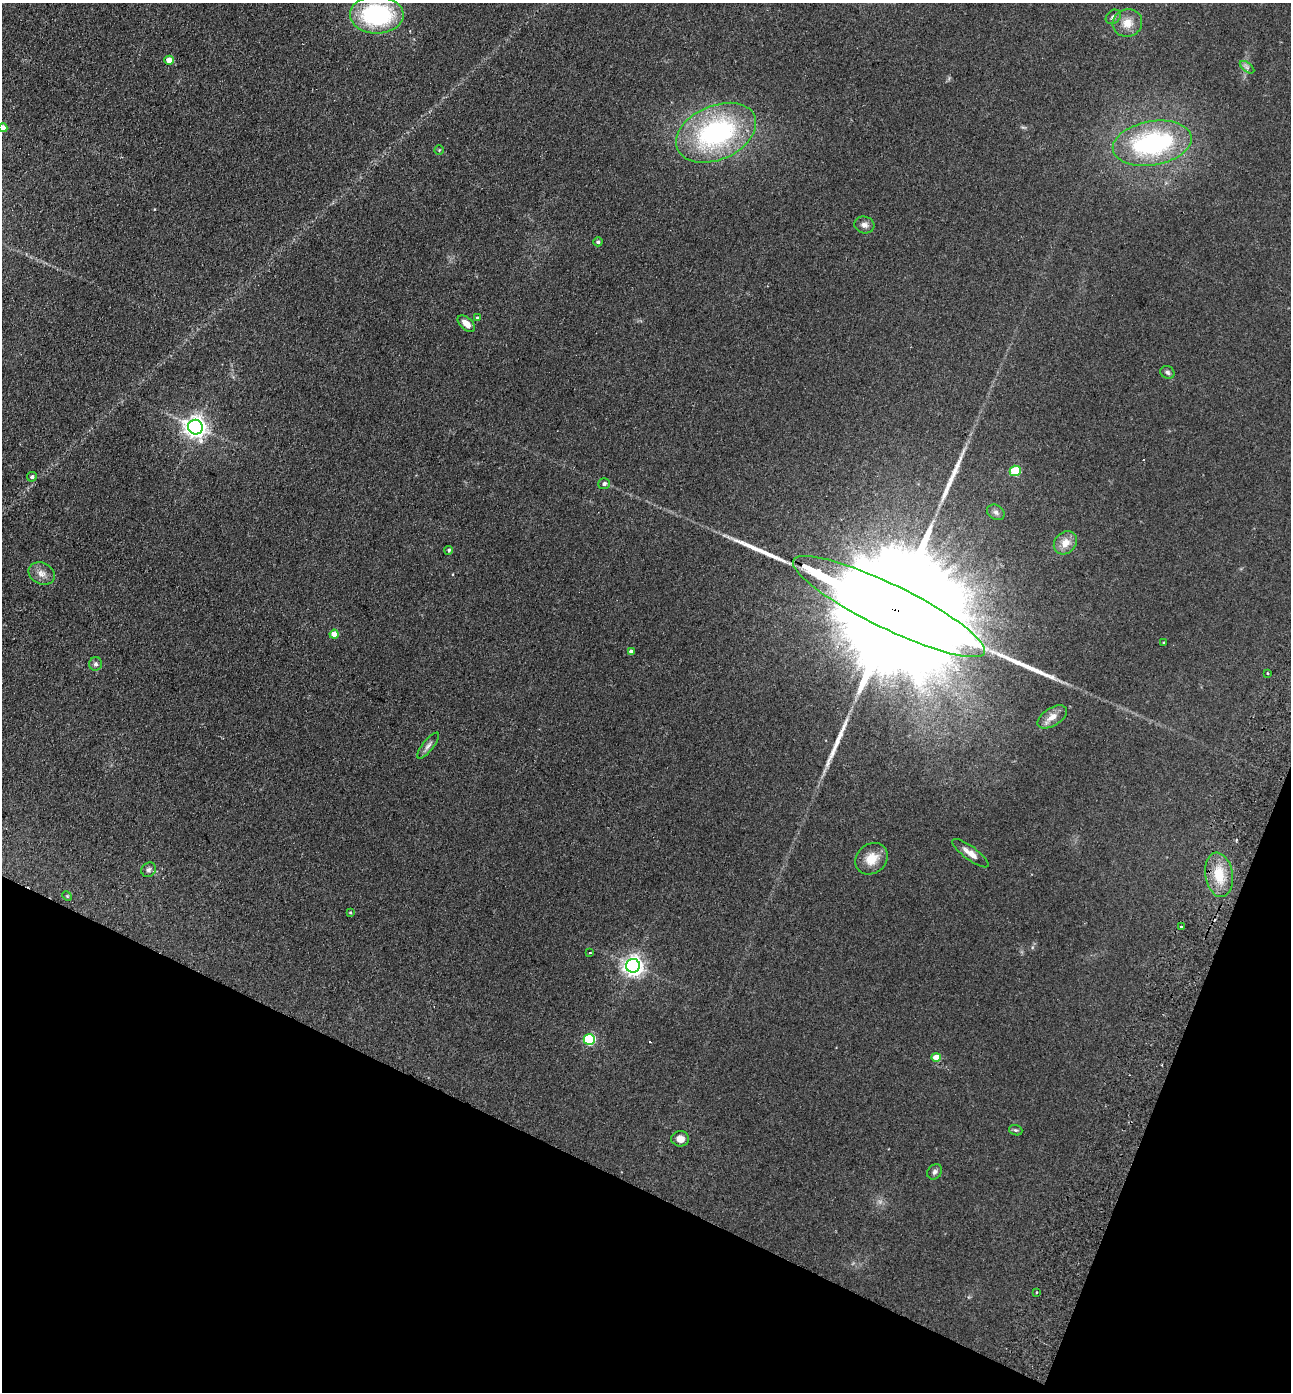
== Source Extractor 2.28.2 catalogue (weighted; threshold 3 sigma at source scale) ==
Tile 15 of 4 x 4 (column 3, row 4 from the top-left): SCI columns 2904-4192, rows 27-1416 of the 5675 x 5610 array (HDU 1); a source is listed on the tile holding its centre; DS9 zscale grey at full resolution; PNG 1293 x 1394 px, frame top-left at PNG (2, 3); each listed source drawn as its Kron ellipse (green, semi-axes under 4 px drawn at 4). Shown black and unused: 20% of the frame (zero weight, under 2 of 3 exposures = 3% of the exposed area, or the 3 px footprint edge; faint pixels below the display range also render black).
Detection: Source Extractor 2.28.2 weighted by HDU 2 'WHT'; one run over the whole footprint, this tile lists its part. Background 0.132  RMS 0.011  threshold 0.0513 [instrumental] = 3 sigma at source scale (4.5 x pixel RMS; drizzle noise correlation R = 1.50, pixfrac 1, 0.05/0.05 arcsec/px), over >= 5 px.
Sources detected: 53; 1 inside a brighter object's white glare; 2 cosmic-ray / hot-pixel residue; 4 long thin detections or spike segments (spike, bleed or trail) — neither listed nor drawn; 1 inside a brighter listed object's ellipse — not listed separately; the other 45 listed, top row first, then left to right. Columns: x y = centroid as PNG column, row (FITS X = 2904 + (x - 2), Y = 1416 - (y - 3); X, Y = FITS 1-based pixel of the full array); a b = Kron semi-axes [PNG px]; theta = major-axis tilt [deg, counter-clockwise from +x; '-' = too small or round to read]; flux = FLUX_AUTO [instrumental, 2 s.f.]
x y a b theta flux
377 15 27 18 -1 130
1113 17 8 6 41 3.5
1127 23 15 13 19 14
169 60 4 4 - 14
1247 67 8 4 -37 3
3 128 4 4 - 11
716 133 42 27 24 190
1152 143 40 22 10 170
439 150 4 4 - 1
864 225 10 8 -14 5
598 242 4 4 - 1.9
477 318 4 4 - 1.3
466 324 10 6 -43 10
1167 372 7 6 - 2.7
195 427 7 7 - 730
1015 471 5 5 - 49
32 477 5 4 - 2.7
604 484 6 5 - 2.8
996 512 9 7 -29 3.9
1065 543 12 10 44 12
449 550 4 4 - 1.9
42 574 14 10 -26 8.2
889 607 106 22 -26 120000
334 634 4 4 - 11
1164 643 4 3 - 1.2
631 651 4 4 - 3.4
95 664 7 6 - 3.3
1268 673 3 2 - 1.5
1052 717 16 9 32 10
428 746 16 5 51 4.6
970 853 22 6 -36 10
871 859 17 14 41 18
149 870 8 6 44 3.1
1219 875 22 14 -81 26
67 896 5 4 - 1.1
350 912 4 4 - 1.1
1181 927 3 3 - 4.6
590 952 4 2 - 0.99
633 966 7 7 - 630
589 1039 6 5 - 100
936 1057 5 4 - 14
1016 1130 7 5 -18 1.8
680 1139 9 7 0 6.9
935 1172 8 6 47 3.3
1037 1292 3 3 - 2.3
Overlapping masked pixels (flux is a lower limit): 1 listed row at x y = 889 607
Isophote crosses this tile's border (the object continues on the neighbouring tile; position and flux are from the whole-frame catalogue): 1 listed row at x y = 3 128